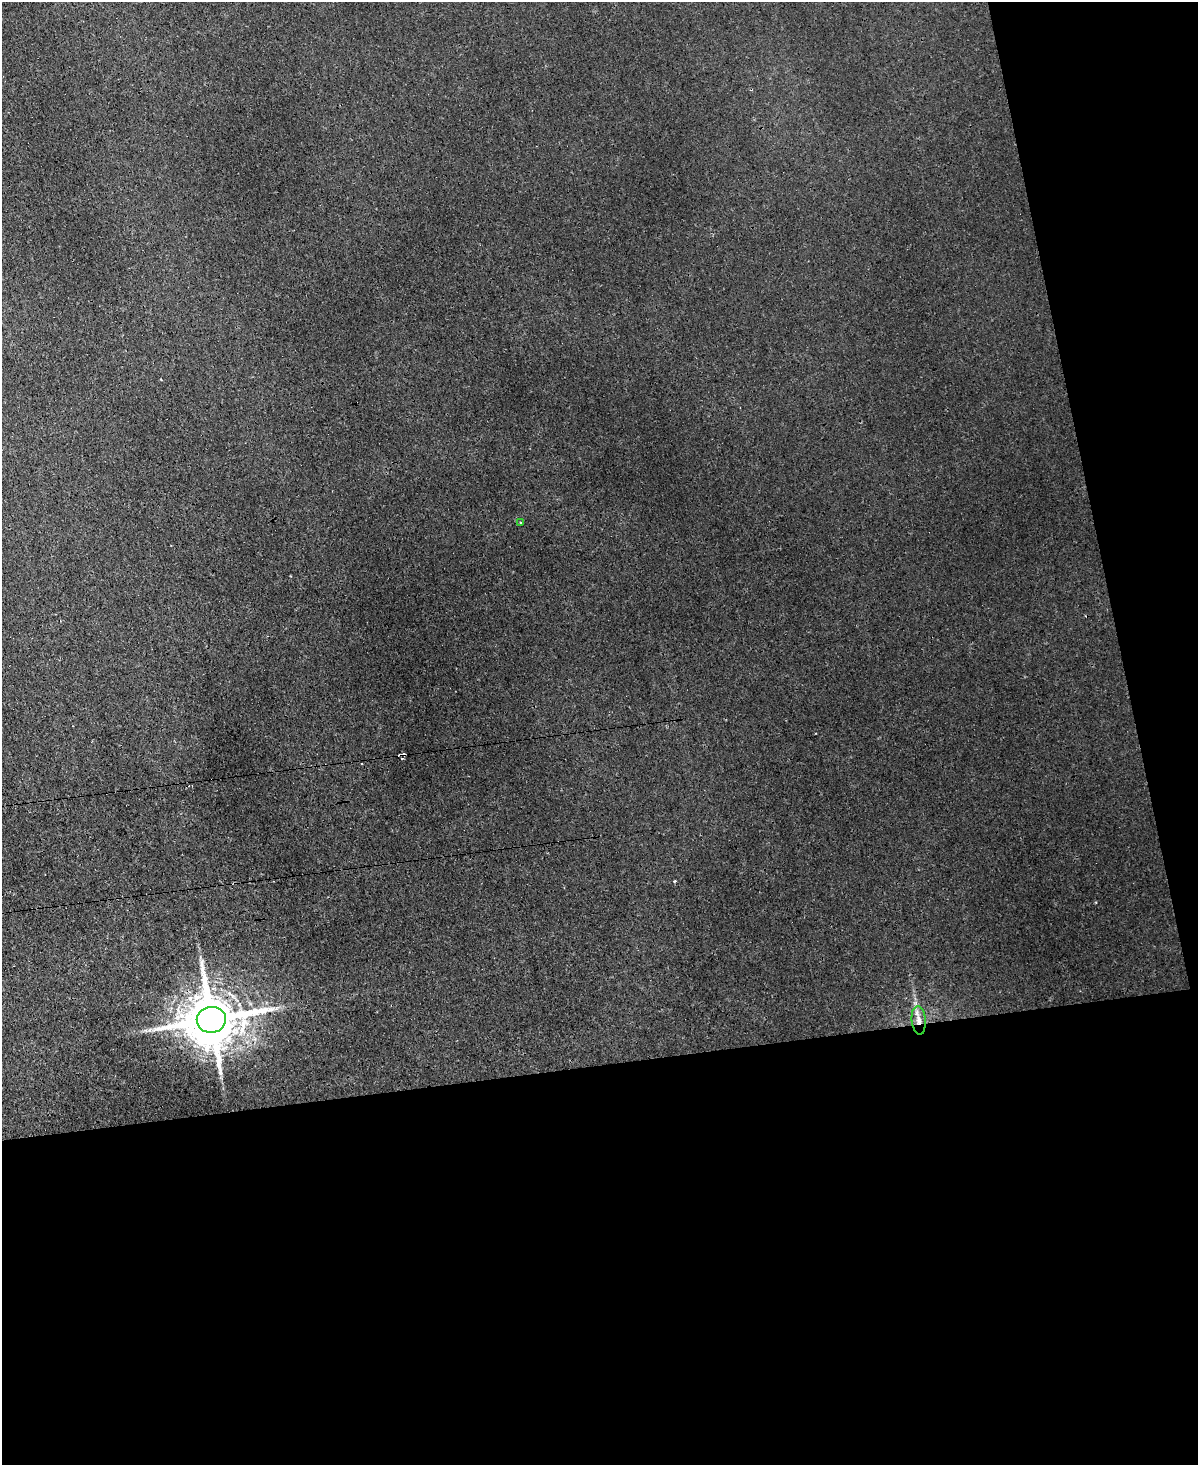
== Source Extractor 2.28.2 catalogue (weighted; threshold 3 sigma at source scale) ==
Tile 12 of 4 x 3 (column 4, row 3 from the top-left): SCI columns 3710-4905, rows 365-1827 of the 5024 x 5000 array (HDU 1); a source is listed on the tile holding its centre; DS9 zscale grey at full resolution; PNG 1200 x 1467 px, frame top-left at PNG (2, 2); each listed source drawn as its Kron ellipse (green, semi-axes under 4 px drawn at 4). Shown black and unused: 34% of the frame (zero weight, under 3 of 4 exposures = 12% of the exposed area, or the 3 px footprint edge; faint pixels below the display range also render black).
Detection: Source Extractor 2.28.2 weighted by HDU 2 'WHT'; one run over the whole footprint, this tile lists its part. Background 0.0221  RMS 0.003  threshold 0.0134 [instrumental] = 3 sigma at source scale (4.5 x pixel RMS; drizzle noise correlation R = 1.50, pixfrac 1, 0.05/0.05 arcsec/px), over >= 5 px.
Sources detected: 5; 2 cosmic-ray / hot-pixel residue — neither listed nor drawn; the other 3 listed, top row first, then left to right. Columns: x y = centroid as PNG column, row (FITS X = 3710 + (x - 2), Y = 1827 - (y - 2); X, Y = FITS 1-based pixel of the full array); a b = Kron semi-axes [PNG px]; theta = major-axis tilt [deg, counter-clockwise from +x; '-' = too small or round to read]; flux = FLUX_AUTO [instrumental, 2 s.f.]
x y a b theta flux
520 522 2 2 - 0.25
211 1020 14 13 - 1800
919 1020 14 7 -84 2.3
Overlapping masked pixels (flux is a lower limit): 2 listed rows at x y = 211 1020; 919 1020